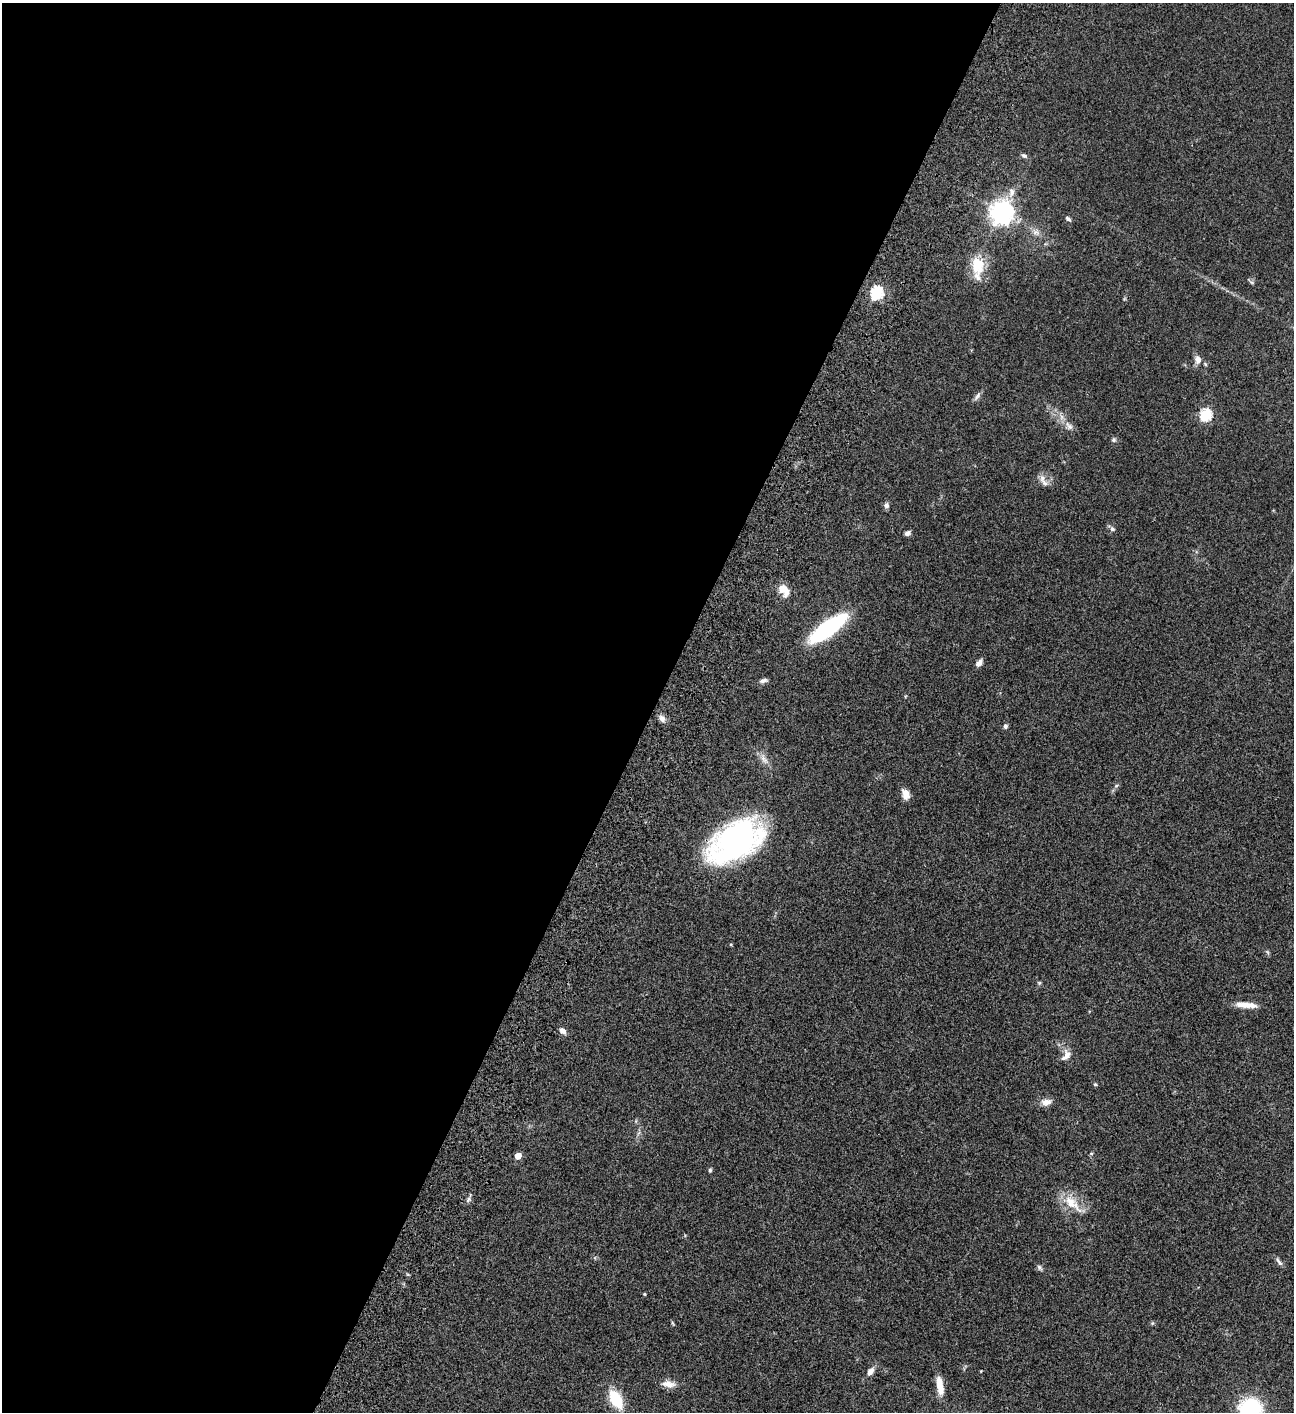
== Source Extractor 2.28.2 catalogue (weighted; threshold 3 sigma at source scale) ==
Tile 5 of 4 x 4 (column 1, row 2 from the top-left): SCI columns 505-1796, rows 3023-4432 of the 6050 x 6047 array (HDU 1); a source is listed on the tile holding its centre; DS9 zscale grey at full resolution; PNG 1296 x 1414 px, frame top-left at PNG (2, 3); no overlay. Shown black and unused: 51% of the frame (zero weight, under 3 of 4 exposures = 13% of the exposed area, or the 3 px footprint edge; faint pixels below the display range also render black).
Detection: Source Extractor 2.28.2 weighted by HDU 2 'WHT'; one run over the whole footprint, this tile lists its part. Background 0.0649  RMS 0.0059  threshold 0.0264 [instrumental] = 3 sigma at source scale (4.5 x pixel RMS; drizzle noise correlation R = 1.50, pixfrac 1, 0.05/0.05 arcsec/px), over >= 5 px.
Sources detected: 51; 4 inside a brighter listed object's ellipse — not listed separately; the other 47 listed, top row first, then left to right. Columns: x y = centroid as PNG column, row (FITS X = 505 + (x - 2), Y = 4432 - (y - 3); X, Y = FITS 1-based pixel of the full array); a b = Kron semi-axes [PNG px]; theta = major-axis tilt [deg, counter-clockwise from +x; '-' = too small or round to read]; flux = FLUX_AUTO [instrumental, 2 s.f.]
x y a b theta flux
1024 156 8 6 -27 1.3
1011 192 15 8 86 3.8
1002 212 8 7 - 450
1068 219 8 4 -41 1.2
1036 232 12 8 -31 2.9
978 265 26 17 -87 14
877 293 6 6 - 70
1198 360 11 8 -87 3.1
977 396 14 5 53 1.8
1206 415 6 6 - 56
1069 426 15 7 -50 3.7
1114 440 7 6 - 1.1
1042 478 11 7 86 2.8
886 505 8 6 88 1.6
1112 529 7 6 - 1.4
907 533 7 5 32 1.8
783 588 13 10 61 4.8
828 628 36 12 36 66
979 663 9 5 49 2.4
763 680 11 5 12 1.7
662 718 11 7 -58 2.5
1005 726 5 4 - 1.6
764 760 15 7 -50 3.4
1116 786 6 4 44 0.93
906 794 13 8 -70 4.3
736 841 44 25 32 180
1039 983 5 5 - 0.69
1245 1005 26 7 -7 6.8
563 1031 8 6 -39 2.5
1068 1054 15 11 -62 4.2
1095 1084 5 4 - 0.66
1046 1102 14 9 4 4
1091 1153 6 4 -1 0.6
518 1156 5 4 - 6.7
710 1170 5 4 - 0.91
468 1200 9 5 63 1.3
1072 1203 32 13 -42 12
1279 1262 14 5 -56 1.7
1039 1268 8 6 -52 1.2
644 1294 4 3 - 0.5
672 1323 6 3 -70 0.64
1152 1323 6 4 -72 0.6
870 1371 10 7 52 3
668 1384 17 8 -10 4.9
940 1386 23 7 -80 7.6
616 1399 17 9 -61 22
1250 1410 29 27 -81 38
Overlapping masked pixels (flux is a lower limit): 1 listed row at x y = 736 841
Isophote crosses this tile's border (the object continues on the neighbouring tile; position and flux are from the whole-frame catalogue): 1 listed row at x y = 1250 1410